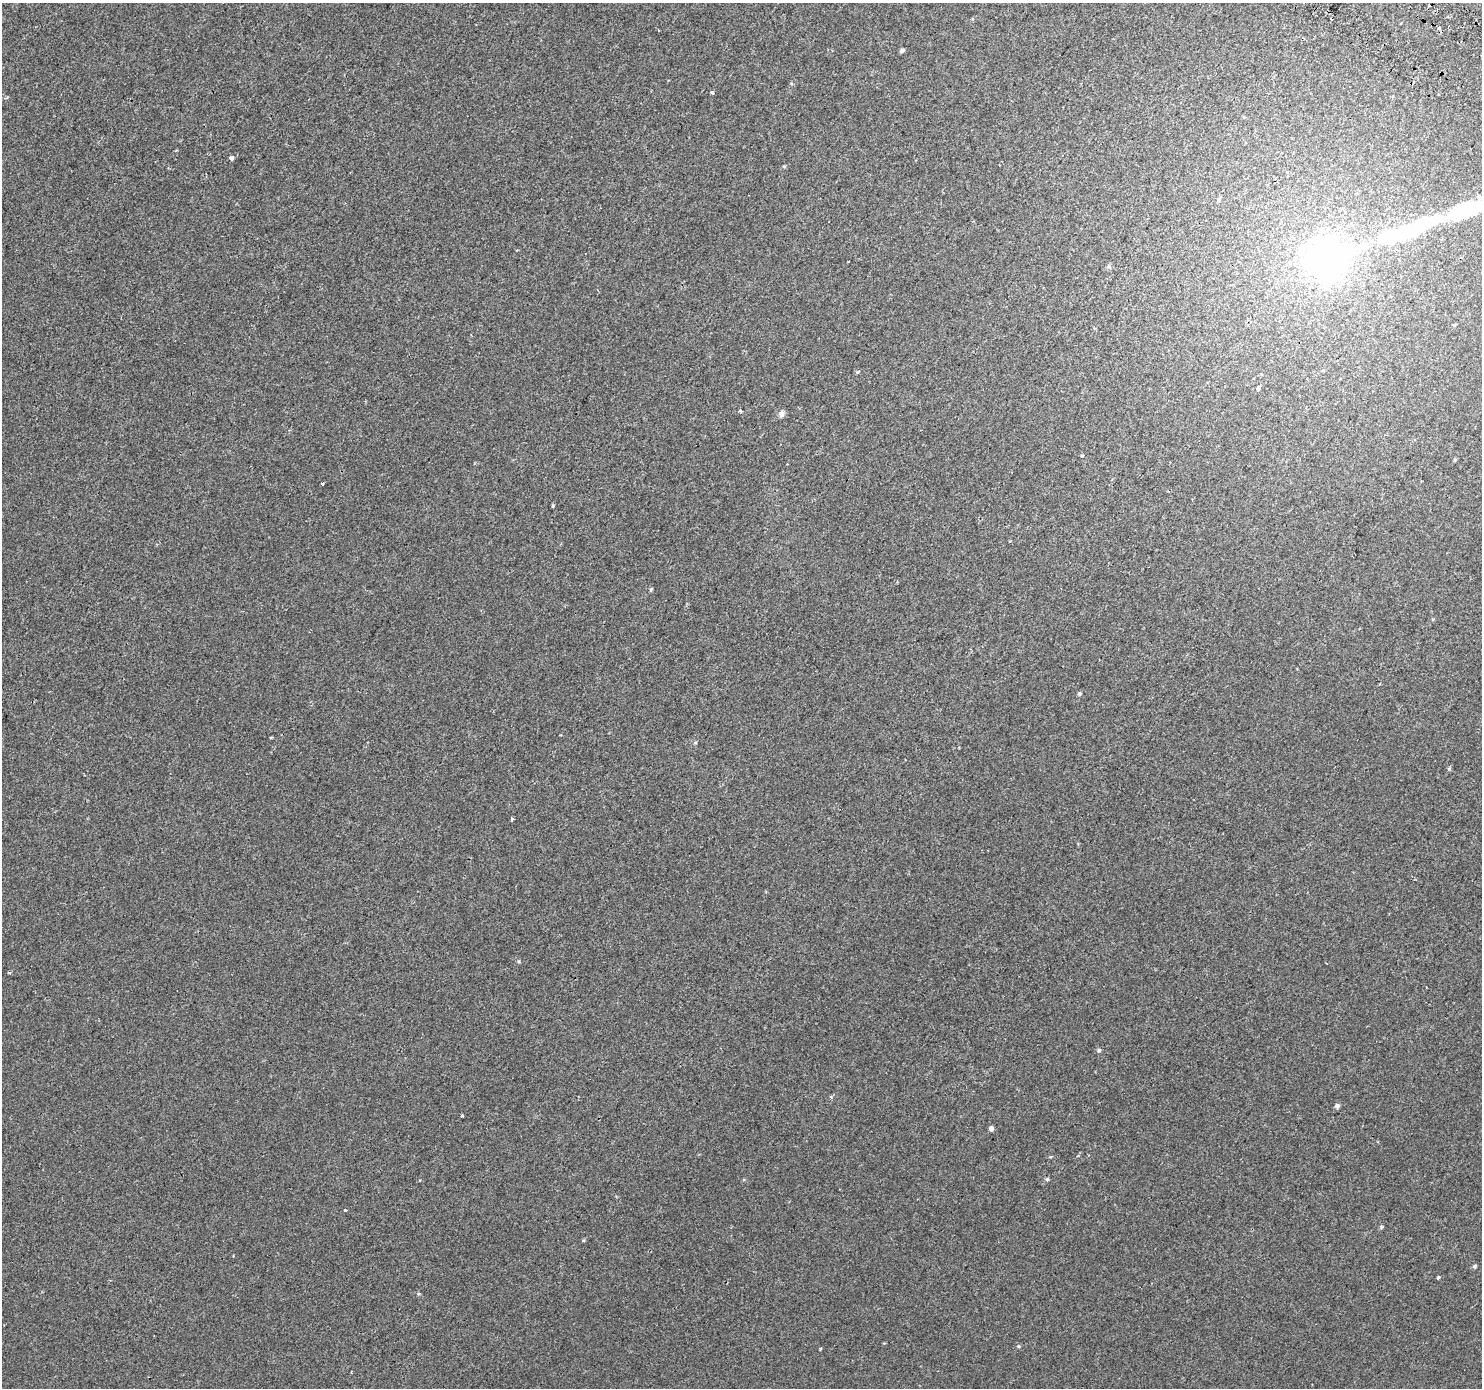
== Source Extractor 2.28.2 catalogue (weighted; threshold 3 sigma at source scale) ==
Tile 10 of 4 x 4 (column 2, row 3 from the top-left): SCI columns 1523-3002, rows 1688-3073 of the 5998 x 6079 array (HDU 1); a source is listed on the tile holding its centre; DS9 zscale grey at full resolution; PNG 1484 x 1390 px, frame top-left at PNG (2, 3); no overlay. Shown black and unused: <1% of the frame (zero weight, under 2 of 3 exposures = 3% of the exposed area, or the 3 px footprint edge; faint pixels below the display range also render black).
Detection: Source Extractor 2.28.2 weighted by HDU 2 'WHT'; one run over the whole footprint, this tile lists its part. Background 2.48e-04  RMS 0.0039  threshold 0.0176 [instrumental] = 3 sigma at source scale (4.5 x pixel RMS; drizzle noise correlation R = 1.50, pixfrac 1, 0.0396/0.0396 arcsec/px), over >= 5 px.
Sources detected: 40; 2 inside a brighter object's white glare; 2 cosmic-ray / hot-pixel residue — not listed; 1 inside a brighter listed object's ellipse — not listed separately; the other 35 listed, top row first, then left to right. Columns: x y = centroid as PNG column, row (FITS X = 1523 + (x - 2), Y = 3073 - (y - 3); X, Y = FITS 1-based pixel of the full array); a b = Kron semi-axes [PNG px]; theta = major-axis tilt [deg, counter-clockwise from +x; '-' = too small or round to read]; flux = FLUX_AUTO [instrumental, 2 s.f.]
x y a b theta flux
1439 28 4 3 - 1.1
902 50 4 4 - 1.3
712 92 3 3 - 0.95
231 158 3 3 - 3.9
1218 199 7 4 38 0.64
1470 208 60 19 16 36
1392 235 19 8 16 48
1326 259 18 16 -85 190
1399 259 3 3 - 0.42
1109 267 5 5 - 0.93
1455 325 3 3 - 1.3
1258 389 5 3 - 1.4
740 411 4 4 - 0.45
781 413 8 7 - 1.5
1082 456 4 3 - 0.7
322 483 3 3 - 1.7
553 506 4 3 - 0.43
651 589 5 4 - 0.41
1079 694 6 5 - 0.57
1449 769 5 5 - 0.5
512 819 3 3 - 0.64
519 961 5 3 - 0.4
9 972 4 3 - 0.49
1099 1050 6 5 - 0.65
831 1097 5 3 - 0.47
1337 1106 6 6 - 0.87
462 1116 4 3 - 0.36
991 1128 5 5 - 1.2
1047 1179 5 5 - 0.52
346 1210 3 3 - 2.3
1381 1227 5 5 - 0.53
1474 1266 6 5 - 0.6
1438 1277 4 3 - 2.2
1018 1346 5 4 - 0.41
820 1349 3 3 - 0.35
Isophote crosses this tile's border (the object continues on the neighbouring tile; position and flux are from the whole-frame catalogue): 1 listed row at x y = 1470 208